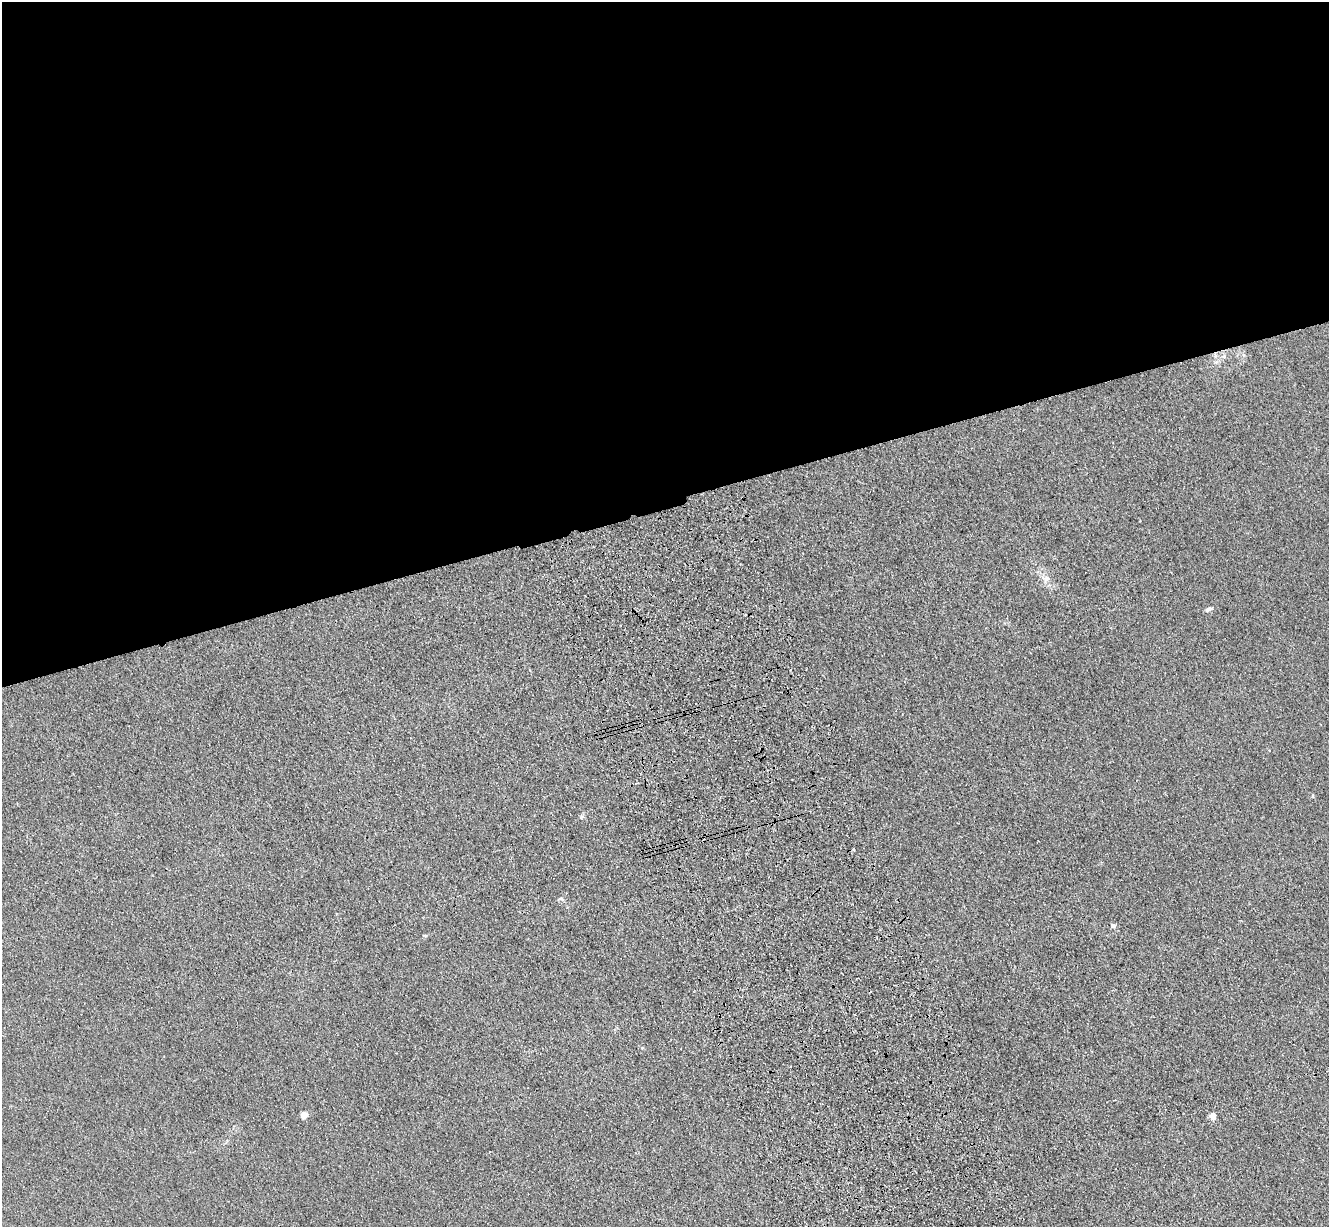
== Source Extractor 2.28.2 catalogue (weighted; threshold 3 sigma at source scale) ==
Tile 2 of 4 x 4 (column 2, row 1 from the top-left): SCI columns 1442-2768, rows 3873-5097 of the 5535 x 5417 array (HDU 1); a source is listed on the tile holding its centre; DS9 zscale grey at full resolution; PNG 1331 x 1229 px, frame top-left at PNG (2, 2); no overlay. Shown black and unused: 41% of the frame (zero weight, under 3 of 4 exposures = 6% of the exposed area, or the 3 px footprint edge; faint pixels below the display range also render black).
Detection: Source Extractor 2.28.2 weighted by HDU 2 'WHT'; one run over the whole footprint, this tile lists its part. Background 0.0347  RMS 0.0061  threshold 0.0274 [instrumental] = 3 sigma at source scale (4.5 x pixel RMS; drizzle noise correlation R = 1.50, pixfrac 1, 0.05/0.05 arcsec/px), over >= 5 px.
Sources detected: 6; all 6 listed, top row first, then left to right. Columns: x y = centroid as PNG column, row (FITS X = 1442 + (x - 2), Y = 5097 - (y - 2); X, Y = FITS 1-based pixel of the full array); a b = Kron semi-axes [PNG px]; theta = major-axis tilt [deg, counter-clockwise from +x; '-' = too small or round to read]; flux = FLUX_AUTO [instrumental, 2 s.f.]
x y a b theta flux
1047 578 8 6 53 1.9
1208 609 9 4 26 1.4
1113 925 6 6 - 1.4
642 1048 4 4 - 0.56
304 1115 5 4 - 11
1213 1116 5 4 - 8.2